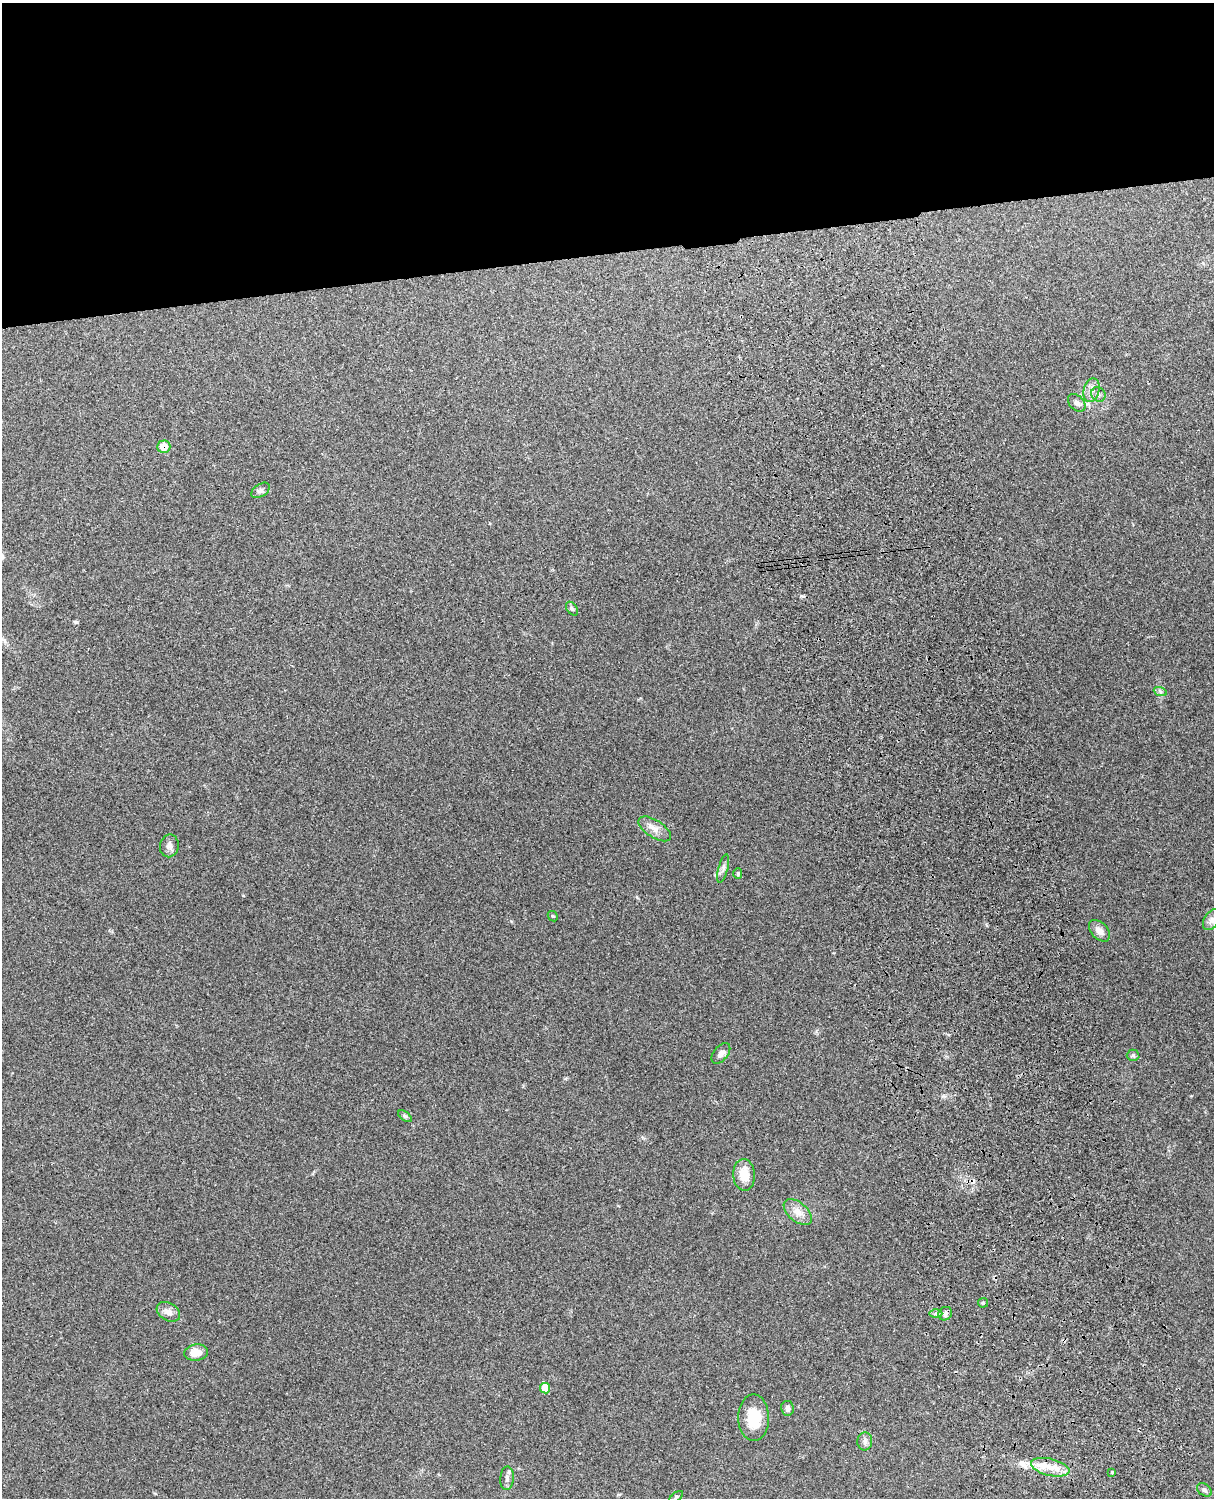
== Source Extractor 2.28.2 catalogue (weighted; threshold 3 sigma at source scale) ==
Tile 2 of 4 x 3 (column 2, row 1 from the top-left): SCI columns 1333-2544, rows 3155-4650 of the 5089 x 4928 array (HDU 1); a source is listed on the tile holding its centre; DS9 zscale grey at full resolution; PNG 1216 x 1500 px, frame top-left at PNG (2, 3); each listed source drawn as its Kron ellipse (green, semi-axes under 4 px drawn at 4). Shown black and unused: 17% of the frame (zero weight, under 3 of 4 exposures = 6% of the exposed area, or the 3 px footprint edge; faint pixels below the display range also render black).
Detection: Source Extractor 2.28.2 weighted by HDU 2 'WHT'; one run over the whole footprint, this tile lists its part. Background 0.261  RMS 0.0089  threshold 0.0402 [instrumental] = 3 sigma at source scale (4.5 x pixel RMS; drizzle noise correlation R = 1.50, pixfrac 1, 0.05/0.05 arcsec/px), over >= 5 px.
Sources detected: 33; all 33 listed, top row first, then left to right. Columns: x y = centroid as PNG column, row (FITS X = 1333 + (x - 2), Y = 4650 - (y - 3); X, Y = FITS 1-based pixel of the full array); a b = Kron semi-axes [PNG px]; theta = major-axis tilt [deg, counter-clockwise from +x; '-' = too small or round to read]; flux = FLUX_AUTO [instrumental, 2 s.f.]
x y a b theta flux
1091 390 12 8 76 5.9
1098 394 7 6 - 2.7
1077 403 10 7 -46 3.7
164 447 6 6 - 14
260 490 10 6 34 2.7
572 609 8 5 -53 1.8
1160 691 7 4 -20 1.6
655 829 18 8 -33 7.3
169 846 11 9 80 4.2
723 868 15 5 76 3.3
738 874 5 4 - 1.3
553 916 6 4 -42 1.1
1211 920 11 7 58 4.2
1099 931 13 8 -47 6.4
721 1053 12 7 51 4.4
1133 1055 6 5 - 1.8
405 1116 8 4 -36 1.6
744 1175 16 11 -87 14
798 1212 16 9 -40 8.2
983 1303 5 5 - 1.1
168 1312 12 8 -30 5.2
936 1313 6 4 0 1.9
945 1314 7 6 - 2.6
196 1352 12 8 9 11
545 1388 5 5 - 17
788 1408 7 6 - 3.1
754 1418 23 15 -89 25
865 1441 9 7 83 3.6
1050 1467 19 8 -13 12
1112 1472 2 2 - 0.64
507 1478 12 6 86 3.3
1204 1490 8 5 -39 2
676 1497 8 4 36 1.3
Overlapping masked pixels (flux is a lower limit): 1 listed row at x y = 164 447
Unlisted compact peaks at least as high as the median listed source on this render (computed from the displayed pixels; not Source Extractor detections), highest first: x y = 76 622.